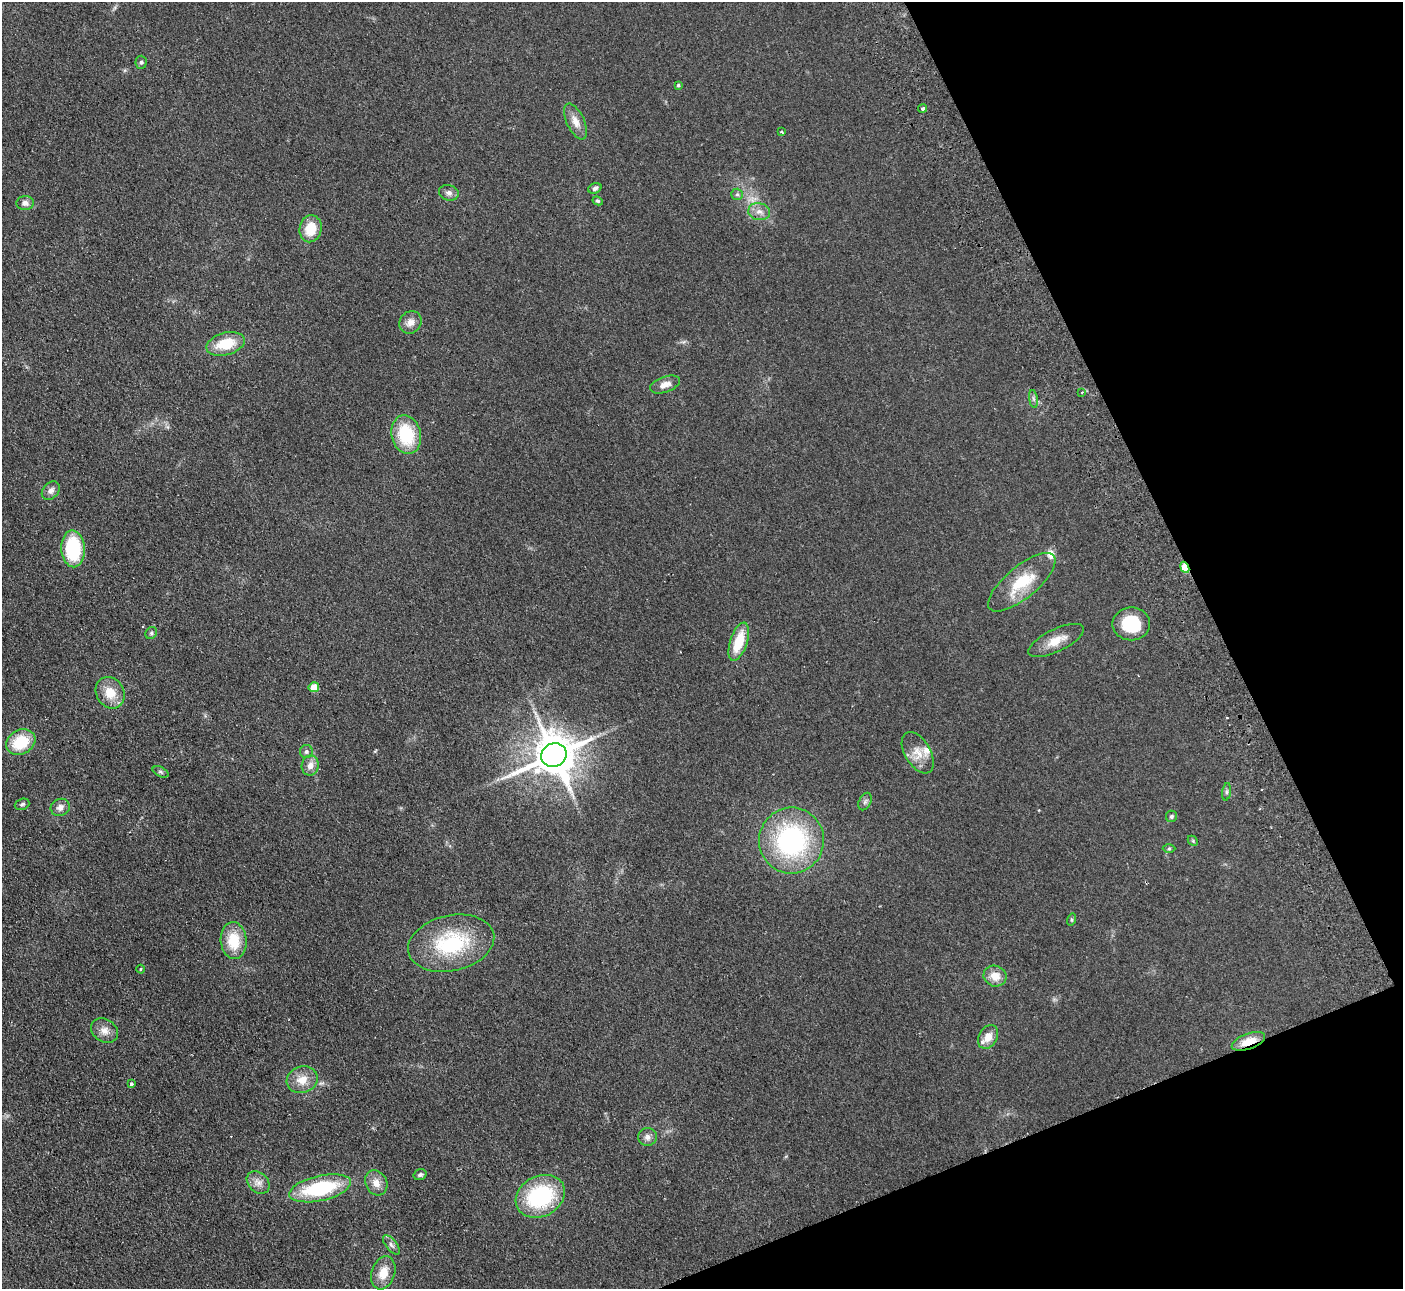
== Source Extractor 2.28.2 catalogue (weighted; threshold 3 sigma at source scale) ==
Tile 12 of 4 x 4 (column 4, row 3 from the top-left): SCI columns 4257-5657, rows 1470-2756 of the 5710 x 5643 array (HDU 1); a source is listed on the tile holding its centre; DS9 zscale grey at full resolution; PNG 1405 x 1291 px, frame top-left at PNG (2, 2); each listed source drawn as its Kron ellipse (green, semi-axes under 4 px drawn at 4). Shown black and unused: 20% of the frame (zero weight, under 2 of 3 exposures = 3% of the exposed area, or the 3 px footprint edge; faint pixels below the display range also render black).
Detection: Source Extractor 2.28.2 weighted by HDU 2 'WHT'; one run over the whole footprint, this tile lists its part. Background 0.0981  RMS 0.01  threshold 0.0467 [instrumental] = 3 sigma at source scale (4.5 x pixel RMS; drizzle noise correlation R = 1.50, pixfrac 1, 0.05/0.05 arcsec/px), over >= 5 px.
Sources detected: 63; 1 cosmic-ray / hot-pixel residue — neither listed nor drawn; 2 inside a brighter listed object's ellipse — not listed separately; the other 60 listed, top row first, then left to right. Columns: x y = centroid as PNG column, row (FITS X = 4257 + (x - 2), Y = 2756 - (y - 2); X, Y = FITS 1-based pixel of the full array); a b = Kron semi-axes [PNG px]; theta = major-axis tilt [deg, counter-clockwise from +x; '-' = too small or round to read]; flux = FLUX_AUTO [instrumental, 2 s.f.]
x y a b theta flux
141 62 6 5 - 1.9
678 85 4 4 - 1.2
923 109 4 3 - 9.6
575 121 19 9 -65 10
782 132 3 3 - 3.4
595 188 7 5 21 2.4
449 193 10 7 -16 4.2
737 194 6 5 - 1.9
598 201 5 4 - 1.3
25 203 9 7 3 4.9
759 212 11 8 -13 6.3
311 229 14 11 77 23
410 322 12 10 47 7.6
225 344 19 11 15 28
665 384 16 7 20 8
1082 392 4 3 - 1
1033 399 9 4 -81 2.5
406 435 19 14 -76 49
51 491 10 7 46 4.6
73 549 18 11 -87 66
1185 567 6 3 -68 44
1022 582 41 16 40 42
1131 624 19 16 0 43
151 633 6 5 - 1.9
1056 640 30 11 26 16
739 642 20 8 72 29
314 687 5 5 - 22
110 693 16 13 -58 18
21 742 15 12 27 36
306 751 6 6 - 2.6
918 753 23 12 -59 15
554 755 13 11 28 3700
310 766 10 8 79 7.8
161 772 8 4 -27 2
1227 792 9 4 82 2.2
865 802 9 6 63 2.6
22 804 7 5 20 2
60 807 10 8 22 5.7
1171 816 6 5 - 2.1
791 841 33 32 - 160
1193 841 6 4 -47 1.3
1169 848 6 4 1 1.4
1071 920 6 4 75 1.4
234 941 18 13 -85 30
451 943 44 28 12 85
141 969 4 3 - 0.78
995 976 11 10 - 13
104 1031 14 11 -33 8.6
988 1037 13 9 62 12
1248 1041 17 7 20 17
302 1080 16 13 19 15
131 1084 3 3 - 4.1
647 1137 9 9 - 4.7
420 1175 7 5 18 2.4
258 1182 13 9 -44 7.4
376 1183 13 10 -61 9.4
320 1188 31 12 13 82
540 1196 26 20 27 93
391 1245 11 5 -52 3.7
383 1273 17 11 71 16
Overlapping masked pixels (flux is a lower limit): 2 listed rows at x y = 1185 567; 1248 1041